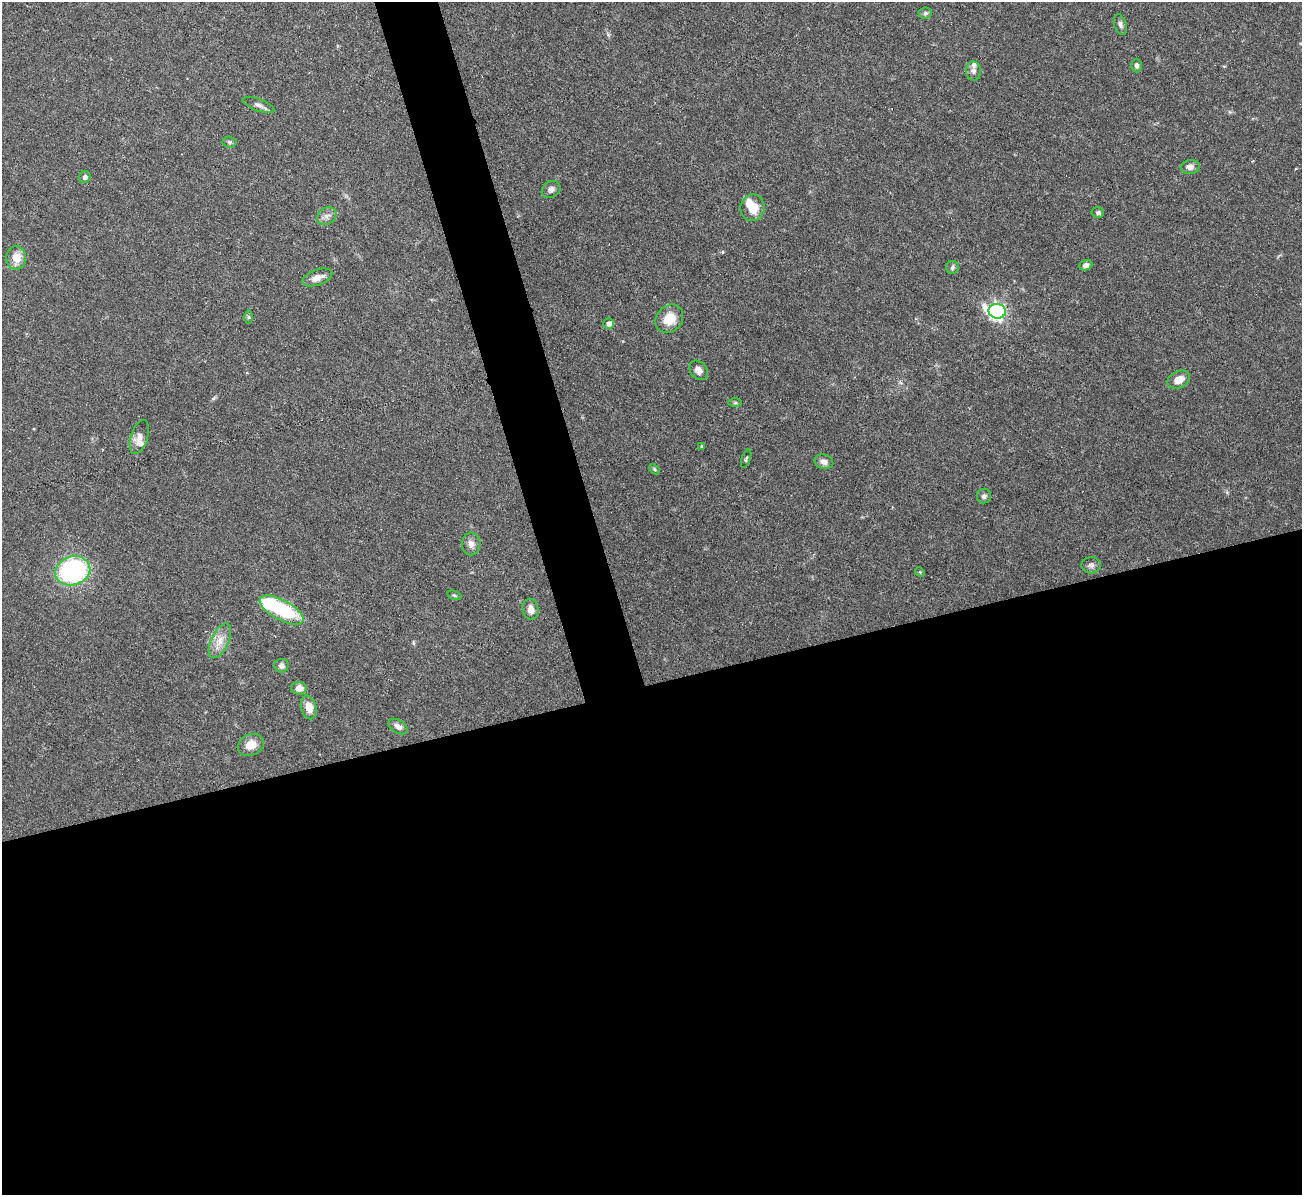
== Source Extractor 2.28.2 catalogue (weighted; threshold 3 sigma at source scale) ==
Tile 15 of 4 x 4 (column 3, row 4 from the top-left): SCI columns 2599-3898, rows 145-1337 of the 5198 x 5182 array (HDU 1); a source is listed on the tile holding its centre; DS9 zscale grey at full resolution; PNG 1304 x 1197 px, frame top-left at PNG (2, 2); each listed source drawn as its Kron ellipse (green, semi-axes under 4 px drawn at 4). Shown black and unused: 46% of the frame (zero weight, under 3 of 6 exposures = <1% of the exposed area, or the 3 px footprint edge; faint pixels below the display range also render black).
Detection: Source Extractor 2.28.2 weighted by HDU 2 'WHT'; one run over the whole footprint, this tile lists its part. Background 0.0886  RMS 0.0033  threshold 0.0136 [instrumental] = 3 sigma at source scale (4.09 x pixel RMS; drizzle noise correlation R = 1.36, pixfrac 0.8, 0.05/0.05 arcsec/px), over >= 5 px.
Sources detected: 46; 2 inside a brighter object's white glare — neither listed nor drawn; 2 inside a brighter listed object's ellipse — not listed separately; the other 42 listed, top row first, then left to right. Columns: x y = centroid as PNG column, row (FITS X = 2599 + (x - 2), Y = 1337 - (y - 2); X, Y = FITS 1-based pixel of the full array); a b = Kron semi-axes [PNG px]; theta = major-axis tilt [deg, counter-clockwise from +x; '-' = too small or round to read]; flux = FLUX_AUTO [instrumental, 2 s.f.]
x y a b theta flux
925 13 7 5 4 0.7
1120 24 11 6 -72 0.96
1136 65 7 5 -89 0.77
974 71 9 7 -86 1.2
259 105 17 6 -21 1.3
230 142 7 5 -4 0.7
1190 167 9 7 9 1.4
85 177 6 5 - 0.98
551 189 10 8 33 1.2
752 208 13 12 - 5.2
1098 213 6 5 - 0.8
327 216 10 8 32 1.5
16 258 12 10 90 4
1086 265 6 5 - 1.3
953 267 6 6 - 0.65
317 277 16 7 20 2.5
997 311 8 7 - 100
249 317 6 4 -90 0.5
669 319 15 12 47 5.7
609 324 5 5 - 1.5
699 370 11 8 -48 1.8
1179 380 12 8 25 3
735 403 6 4 1 0.51
139 437 17 8 73 2.1
702 446 4 4 - 0.37
746 459 9 3 70 0.5
824 462 9 7 -17 1.5
654 469 6 4 -47 0.42
984 496 7 7 - 0.88
471 544 11 9 90 1.9
1091 565 10 8 -1 1.2
73 571 18 14 19 49
920 572 5 4 - 0.33
455 595 7 4 -19 0.51
530 609 10 8 -79 2.3
282 610 24 10 -28 24
220 641 19 8 65 3.5
281 666 7 6 - 1.3
299 688 7 6 - 2.4
309 707 12 7 -76 3.5
398 726 10 6 -30 1.6
251 745 13 10 27 3.8